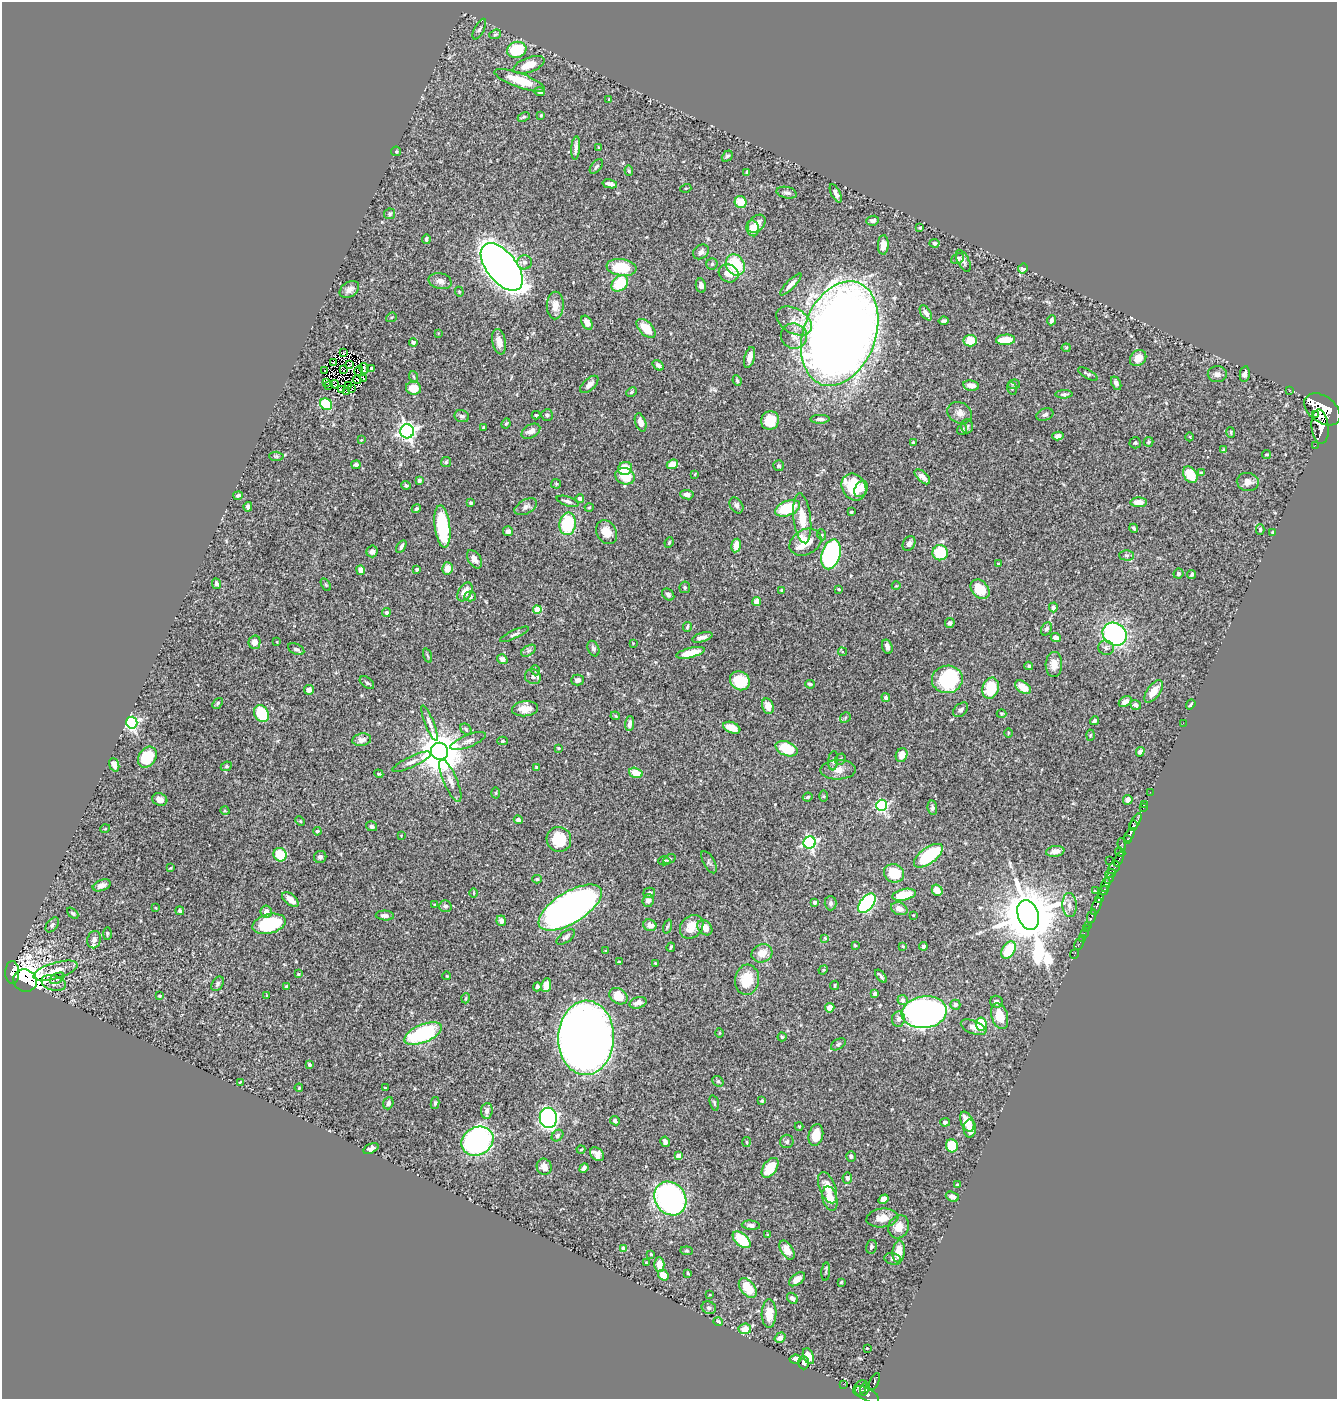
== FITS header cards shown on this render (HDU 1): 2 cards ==
NAXIS1  =                 1335
NAXIS2  =                 1397

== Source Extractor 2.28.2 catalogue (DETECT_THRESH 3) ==
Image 1335 x 1397 px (HDU 1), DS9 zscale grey, 1 PNG px = 1 image px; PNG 1339 x 1401 px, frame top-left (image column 1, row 1397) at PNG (2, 2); each listed source drawn as its Kron ellipse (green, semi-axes under 4 px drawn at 4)
Background 0.583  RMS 0.02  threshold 0.0604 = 3 sigma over >= 5 px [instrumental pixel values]
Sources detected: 468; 1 with non-positive FLUX_AUTO (blend fragments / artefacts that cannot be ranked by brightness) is neither listed nor drawn; the other 467 listed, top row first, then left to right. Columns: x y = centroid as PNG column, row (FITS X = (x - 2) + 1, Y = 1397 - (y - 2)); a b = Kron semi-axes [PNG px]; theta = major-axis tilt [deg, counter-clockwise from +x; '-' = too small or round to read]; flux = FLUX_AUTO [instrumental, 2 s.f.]
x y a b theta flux
479 29 11 5 63 3
495 34 6 4 22 2
517 50 10 8 16 61
529 65 16 7 20 23
520 80 26 7 -20 39
540 92 5 4 - 3.7
609 100 3 3 - 1.2
541 115 4 3 - 1.4
524 117 6 4 25 2.2
576 148 12 4 86 5.8
599 148 3 3 - 1.2
396 151 5 4 - 1.6
727 156 6 4 42 2.4
596 167 8 5 48 3.1
629 171 5 4 - 1.8
747 172 4 3 - 2.6
610 184 7 4 -13 7.1
686 188 5 3 - 1.1
787 193 10 5 -13 4.5
836 193 10 4 -63 5.1
741 202 6 5 - 24
390 214 5 5 - 2.1
873 221 6 5 - 4.4
757 224 10 7 46 14
753 228 8 6 -79 15
920 228 3 3 - 1.8
426 239 5 3 - 3.1
935 243 5 4 - 3
883 245 10 5 88 13
701 252 8 6 36 4.7
958 259 7 5 31 4.5
963 261 12 6 -63 4.3
525 262 7 7 - 5
712 264 5 5 - 2.2
735 265 11 9 -60 63
502 267 28 15 -51 1500
622 267 15 8 -8 45
1023 269 5 4 - 20
729 273 10 8 -26 15
440 281 12 8 -13 7.2
620 283 9 7 41 52
791 284 14 4 46 7.3
701 286 7 5 -79 5.2
349 289 10 7 34 7.9
459 292 5 4 - 1.6
555 305 14 8 88 13
926 313 8 4 -57 6.2
391 317 5 4 - 1.7
1051 320 5 3 - 3.6
794 321 19 12 -31 22
943 321 5 3 - 2.6
587 323 7 5 -61 11
646 328 12 6 -45 25
438 333 4 3 - 0.95
840 333 54 36 70 2600
794 336 13 12 - 13
1006 340 9 5 4 27
970 341 6 6 - 23
413 342 4 4 - 2.8
499 342 13 7 -79 9.5
1066 348 4 4 - 1.4
344 353 4 2 - 0.81
750 357 11 5 74 8.7
1138 358 9 7 43 14
333 362 3 2 - 0.19
350 365 4 2 - 1.4
658 365 6 4 -38 4.9
364 369 5 3 - 3
371 369 4 3 - 2.5
343 370 3 2 - 0.47
324 371 4 2 - 0.86
359 371 5 4 - 0.063
1088 374 11 4 -30 2.5
1217 374 9 8 - 5.9
1245 374 8 4 79 4.6
414 377 6 3 -70 1.8
363 378 4 2 - 2.3
357 380 4 2 - 0.64
737 381 5 3 - 1.6
326 382 4 2 - 1.2
1116 383 7 4 -65 4.3
335 384 4 2 - 1.7
589 384 11 5 43 6.6
1014 384 6 4 6 2.2
328 385 4 2 - 1.2
971 385 8 5 -9 11
349 386 3 3 - 1.6
352 388 2 2 - 0.88
413 388 7 7 - 24
1012 388 6 4 -71 2.2
341 390 3 2 - 1.3
1290 390 2 2 - 9.4
346 392 4 2 - 0.8
631 392 6 4 28 2
1064 394 8 4 1 2.7
326 404 6 5 - 56
1322 409 20 13 -37 7800
960 413 13 10 -27 9
1315 414 4 2 - 260
536 415 4 3 - 1.8
547 415 6 6 - 3
1045 415 9 6 20 4.3
462 416 7 6 - 3.9
820 419 9 4 0 4.7
770 420 9 9 - 35
641 422 9 5 -72 8.9
506 424 5 3 - 1.5
967 426 7 6 - 3
484 427 3 3 - 2.3
1320 427 17 8 -85 3000
962 430 6 4 50 1.9
407 431 7 7 - 530
531 431 10 6 30 9.9
1231 432 5 4 - 1.7
1058 436 5 4 - 5.7
1190 437 4 3 - 1.1
361 440 4 3 - 1.2
913 442 4 3 - 1.3
1149 442 5 5 - 2.2
1135 443 6 5 - 2.3
1315 445 2 2 - 7.6
1223 450 4 2 - 1.7
1267 455 4 2 - 1.2
276 456 7 4 -3 2
446 462 5 5 - 1.9
672 464 6 4 23 20
356 465 4 4 - 3.4
779 466 5 5 - 2.7
625 468 7 6 - 29
1201 473 4 3 - 1.6
695 474 4 2 - 1
1190 475 9 6 -58 26
625 476 10 8 -19 29
922 477 9 5 -44 8.3
419 480 4 3 - 2.7
1248 482 11 9 -12 8.2
556 484 5 5 - 1.5
406 485 5 4 - 2
854 487 14 11 -58 55
861 489 8 6 58 6.3
238 495 5 3 - 2.7
687 495 7 4 -8 5.8
580 498 4 4 - 5.8
568 501 11 4 -18 4.5
1139 502 8 5 -1 11
471 503 3 3 - 1.9
736 505 8 6 -57 5
248 507 4 4 - 4.6
526 507 12 7 28 6
589 507 4 3 - 1.2
787 508 13 7 21 58
416 509 5 4 - 2.7
851 512 3 3 - 1.7
802 518 25 8 -83 25
568 524 11 8 82 76
442 526 21 7 -83 95
1134 528 4 3 - 2.3
1260 530 5 4 - 2.2
508 531 5 5 - 4.3
607 532 12 9 -59 16
1272 532 4 3 - 1.6
822 535 5 3 - 1.5
669 542 5 3 - 1.7
805 542 17 12 28 39
909 543 8 6 61 4.8
736 545 7 5 81 14
401 547 7 4 59 3.6
372 551 6 5 - 6
940 553 7 7 - 63
831 554 15 9 74 260
1127 555 7 5 -1 2.5
474 559 10 6 -57 7.3
998 564 4 3 - 1.6
447 568 6 5 - 14
361 570 5 4 - 14
417 570 4 4 - 2.1
1178 574 5 5 - 2.6
1192 574 4 4 - 2.7
217 584 5 4 - 3.6
326 585 7 4 -58 1.7
896 586 4 3 - 0.98
685 587 6 5 - 2.9
839 589 3 3 - 1.6
980 589 11 8 -48 29
781 590 3 3 - 1.2
465 592 10 6 59 15
668 594 7 5 -42 3.3
470 596 5 5 - 3.3
757 602 4 4 - 26
1053 607 5 4 - 3.4
537 610 4 4 - 42
386 612 4 4 - 3.8
950 623 5 4 - 3
687 627 5 3 - 1.9
1046 629 7 5 67 4.2
514 634 16 4 25 3.7
1115 634 12 11 - 240
702 637 10 4 17 6.1
1056 638 5 4 - 6.3
255 642 7 6 - 10
277 642 4 2 - 1.1
633 643 2 2 - 0.76
887 647 7 5 -72 6.3
593 648 8 5 -67 3.4
1106 648 8 7 - 4.7
296 649 9 5 -24 4
528 651 8 5 32 3.4
842 652 4 3 - 1.5
690 653 14 5 13 27
427 656 7 3 -71 1.7
502 659 5 4 - 5.7
1054 664 12 8 87 14
1029 666 4 3 - 2.1
535 670 5 3 - 1.1
533 677 8 7 - 3.9
947 679 15 14 - 100
577 680 6 5 - 4
740 681 10 9 - 47
367 683 8 5 -37 2.9
810 684 5 3 - 2.5
1023 687 9 5 -36 19
991 688 11 8 73 48
309 690 5 5 - 6.7
1154 691 13 6 53 15
886 698 4 4 - 2.7
1125 702 7 5 33 8.1
218 703 6 3 50 2.1
1191 704 5 2 - 1.9
1136 705 5 4 - 4
768 706 8 5 -74 15
525 709 13 7 5 16
961 710 9 6 43 4.9
261 714 9 7 -60 55
1001 714 5 3 - 1.3
615 716 5 4 - 1.6
845 718 6 4 48 1.9
1094 721 5 4 - 2.9
132 723 6 5 - 280
429 723 19 4 -68 6.5
1183 723 2 2 - 71
630 724 7 4 86 6
732 728 9 5 -21 15
466 729 6 5 - 2.2
1008 733 4 3 - 1.3
1090 735 5 3 - 1.3
362 740 9 6 9 6.9
468 741 19 6 22 7.8
502 741 5 4 - 2.1
559 748 3 2 - 1.4
787 749 11 7 -21 42
440 751 8 8 - 5200
1140 752 5 4 - 4.9
902 755 7 5 71 11
147 757 11 8 53 41
840 759 6 5 - 2
833 761 10 5 85 3.3
412 762 21 5 25 8.1
114 765 7 4 -71 7.3
226 766 6 4 24 1.9
536 767 4 4 - 1.3
838 770 17 9 1 13
636 773 7 5 -15 20
379 774 4 3 - 1.3
450 781 23 6 -67 11
1150 792 2 2 - 7.7
496 793 5 3 - 1.2
824 796 6 4 -89 1.6
808 797 5 3 - 1.7
160 799 8 6 -19 9.9
1128 800 5 4 - 8.7
1145 804 2 2 - 22
882 805 5 5 - 170
932 808 7 5 -83 3.1
1143 808 2 2 - 11
225 811 5 3 - 1.1
518 820 4 4 - 4.6
300 821 5 4 - 1.4
1136 821 9 3 63 440
372 826 6 5 - 3.7
1133 826 5 4 - 730
105 829 5 3 - 0.95
317 831 4 4 - 2.1
1129 835 7 4 63 840
401 836 2 2 - 0.88
559 839 12 12 - 46
1128 839 4 3 - 180
810 843 6 6 - 260
1122 844 6 4 -82 210
1055 851 9 5 9 9.7
1120 852 5 3 - 200
280 855 7 6 - 49
928 856 17 8 36 94
320 857 6 6 - 3.6
669 859 6 4 31 2.5
1119 859 8 3 64 210
664 861 6 4 -2 2
1110 861 3 2 - 64
709 862 12 5 -61 3.6
170 868 4 3 - 1.3
1114 868 7 5 49 360
894 873 10 9 - 37
1111 873 6 3 21 230
1110 878 6 3 60 130
537 879 5 4 - 2
1106 884 7 4 73 1200
102 885 9 5 21 7.1
937 890 6 5 - 11
1104 890 5 3 - 360
1096 891 2 2 - 14
474 893 5 3 - 1.2
649 893 6 5 - 4.5
904 895 12 5 12 33
1099 898 5 3 - 360
290 900 10 5 -39 11
648 901 6 5 - 5.6
814 902 3 3 - 3.1
831 903 7 6 - 3.4
867 903 11 6 51 200
435 905 3 3 - 1.5
1069 905 12 7 -87 7.7
445 906 6 6 - 3.3
1096 906 9 3 67 670
156 908 3 2 - 1.1
570 908 36 15 32 930
899 909 8 6 -22 8.2
180 911 4 4 - 2.4
266 912 6 5 - 6.8
73 913 7 4 -43 2.3
913 915 2 2 - 1
1028 915 15 10 -71 11000
385 916 9 5 -3 4.7
1092 916 7 3 68 130
501 921 5 4 - 7.7
269 924 17 9 15 92
52 925 8 5 53 3.5
650 925 7 5 -21 9.2
1088 925 2 2 - 41
667 926 7 3 71 1.9
692 927 13 10 46 20
705 928 8 6 -49 12
1086 929 2 2 - 4.5
1084 933 2 2 - 12
107 934 6 3 89 1.5
566 937 10 5 36 3.8
825 938 4 4 - 1.1
1082 938 2 2 - 5.3
94 940 9 7 71 6.2
1079 943 7 2 63 14
855 945 3 3 - 1.2
903 946 3 2 - 1.2
923 946 4 3 - 3.3
671 947 5 3 - 1.6
1009 950 9 6 58 47
606 951 4 3 - 1.6
762 953 10 9 - 15
1075 954 5 2 - 12
619 962 4 3 - 1.7
655 963 3 2 - 1.2
823 970 5 4 - 1.5
55 971 23 8 16 17
12 973 11 7 -88 160
298 974 4 3 - 1.5
447 976 4 2 - 0.92
881 976 7 3 -51 2.8
57 978 8 5 29 2.5
747 980 15 12 85 39
25 981 12 11 - 2000
54 983 12 7 -16 7.2
217 984 8 5 59 3.4
546 985 7 5 80 17
835 985 4 3 - 1.9
286 986 3 3 - 1.5
537 987 4 4 - 3.6
875 994 4 4 - 3.3
159 996 3 3 - 2
267 996 3 2 - 0.89
618 996 10 7 -36 32
466 998 5 3 - 1.3
903 1000 5 5 - 6.5
996 1002 6 6 - 4
638 1003 9 5 16 6.7
955 1005 5 5 - 5.1
830 1008 5 4 - 15
924 1012 22 16 7 800
1000 1016 13 8 -73 24
898 1019 8 6 82 5.9
981 1024 7 5 -81 48
974 1027 13 6 -20 9.7
423 1033 20 9 23 130
720 1033 5 3 - 1.1
782 1037 4 4 - 1.5
586 1038 37 28 88 2100
838 1044 8 5 32 2.8
309 1064 4 3 - 2.3
718 1081 6 5 - 2
240 1082 3 2 - 1
299 1088 4 3 - 1.2
385 1088 3 2 - 1.1
762 1101 4 3 - 1.8
388 1103 6 5 - 3.1
435 1103 6 4 77 2.7
714 1103 8 3 -73 2
487 1111 8 5 84 6.5
548 1118 10 8 -83 350
615 1121 5 4 - 2.9
945 1122 5 4 - 3.4
967 1122 10 6 -66 21
799 1126 4 4 - 1.2
970 1129 9 6 90 15
557 1135 6 5 - 3.3
816 1135 11 7 76 24
477 1141 16 14 30 370
787 1141 7 6 - 2.9
665 1142 5 4 - 5
746 1142 5 3 - 1.3
952 1146 6 6 - 49
371 1149 8 4 26 4.3
581 1149 4 3 - 1.3
597 1154 8 6 -41 8.8
678 1156 4 4 - 13
851 1156 5 4 - 2.5
544 1167 8 7 - 9.6
584 1168 5 4 - 3.7
770 1168 11 6 54 35
847 1178 5 5 - 3.6
957 1185 3 3 - 1.8
827 1188 16 8 -69 18
952 1197 7 5 -22 6.1
670 1199 18 15 -54 340
830 1199 12 7 -75 25
883 1199 5 4 - 8.4
882 1218 16 9 7 15
751 1225 9 5 -5 4.9
899 1227 12 10 64 13
768 1235 3 3 - 1.6
742 1240 11 6 -42 48
871 1247 7 5 78 3
623 1248 4 4 - 9.4
787 1250 10 6 -57 14
687 1251 6 4 -7 1.7
899 1251 11 6 84 19
651 1254 4 3 - 1.5
893 1259 8 5 -15 3.7
646 1263 3 3 - 1.2
659 1265 7 5 -89 17
826 1272 9 2 85 1.7
688 1273 3 2 - 1.4
663 1275 6 4 -50 17
797 1279 9 5 37 9.1
841 1282 4 3 - 1.4
748 1288 11 7 -51 28
710 1295 3 2 - 1
792 1298 6 4 -45 5.1
709 1308 7 6 - 4
769 1314 14 7 90 22
718 1322 5 4 - 2.7
745 1329 6 5 - 12
780 1338 6 5 - 8
867 1348 2 2 - 0.84
808 1356 8 5 -66 18
795 1359 6 4 8 8.1
804 1362 7 5 -89 4.3
874 1381 9 4 65 170
843 1384 2 2 - 4.7
860 1388 8 5 53 310
864 1389 7 4 74 270
867 1394 13 6 -27 470
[1 non-positive-flux detection neither listed nor drawn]